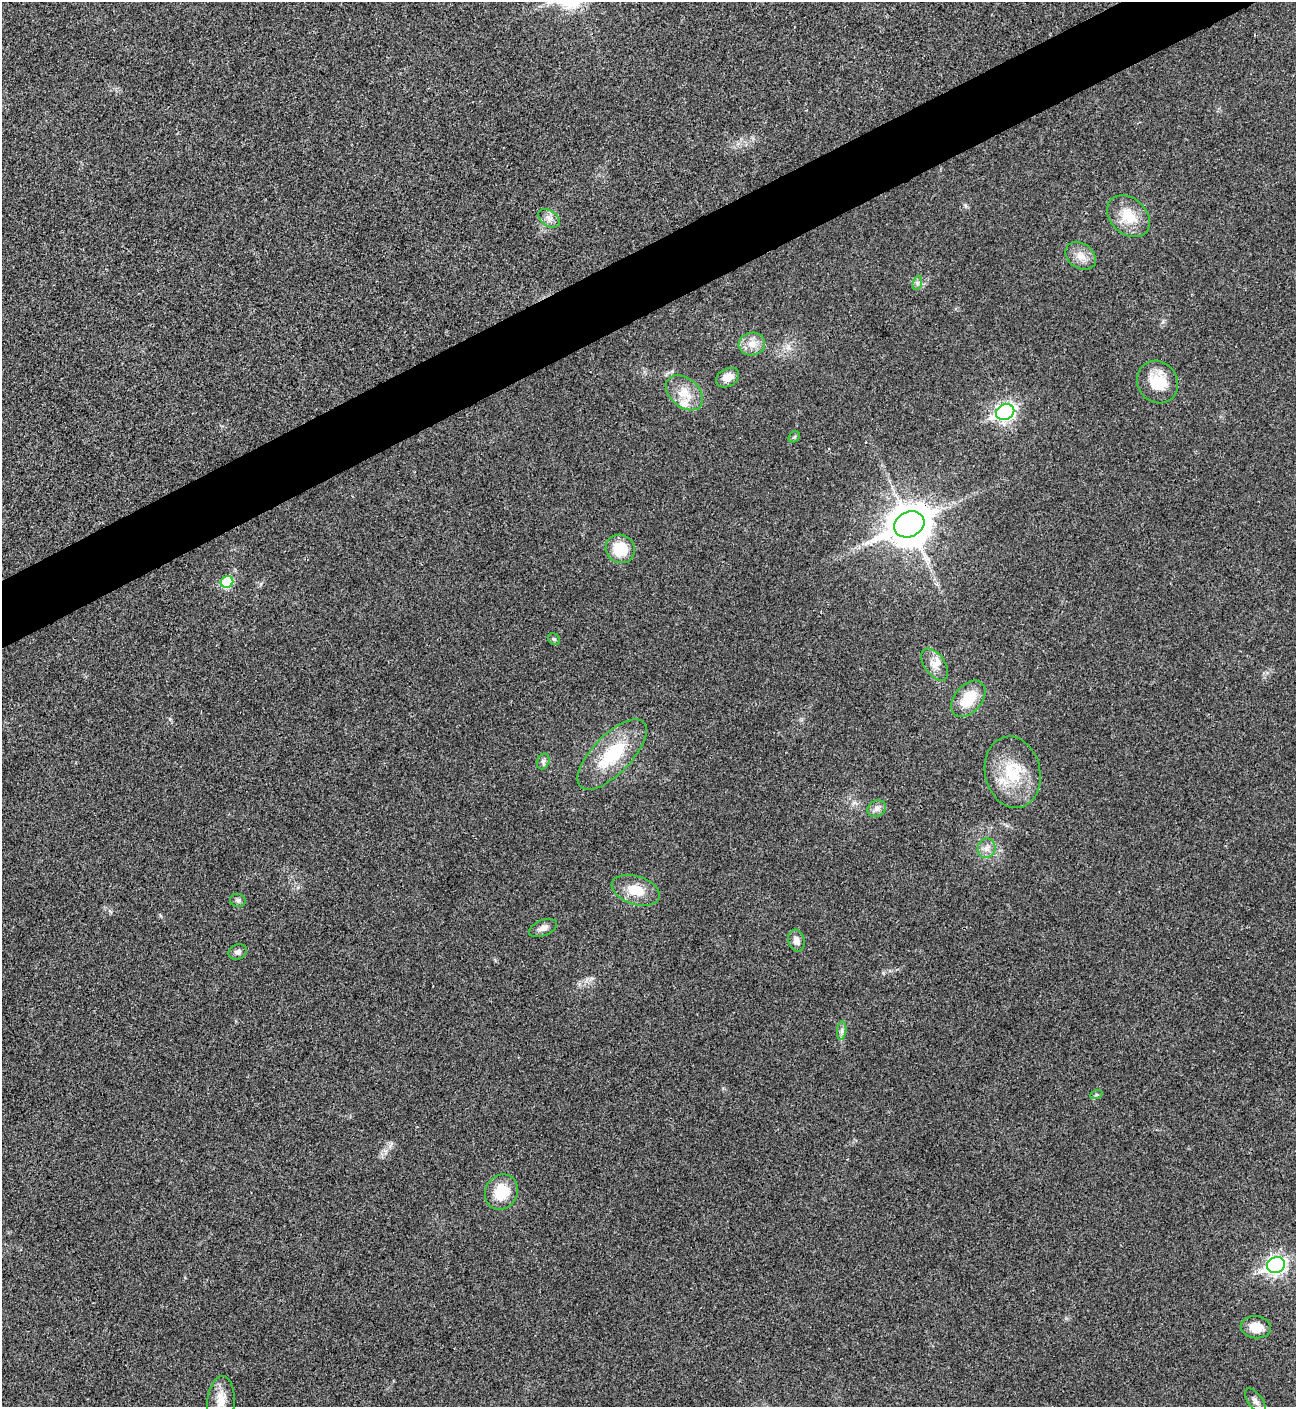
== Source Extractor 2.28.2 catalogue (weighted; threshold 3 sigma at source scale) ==
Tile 10 of 4 x 4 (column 2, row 3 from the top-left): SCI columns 1582-2875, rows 1409-2813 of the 5618 x 5630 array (HDU 1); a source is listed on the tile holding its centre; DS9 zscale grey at full resolution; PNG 1298 x 1409 px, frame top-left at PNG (2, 2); each listed source drawn as its Kron ellipse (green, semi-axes under 4 px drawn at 4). Shown black and unused: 4% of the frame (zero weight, under 3 of 4 exposures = <1% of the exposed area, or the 3 px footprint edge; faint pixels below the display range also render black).
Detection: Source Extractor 2.28.2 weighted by HDU 2 'WHT'; one run over the whole footprint, this tile lists its part. Background 0.0196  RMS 0.0055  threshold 0.0249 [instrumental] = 3 sigma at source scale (4.5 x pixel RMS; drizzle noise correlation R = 1.50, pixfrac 1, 0.05/0.05 arcsec/px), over >= 5 px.
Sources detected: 34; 1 inside a brighter listed object's ellipse — not listed separately; the other 33 listed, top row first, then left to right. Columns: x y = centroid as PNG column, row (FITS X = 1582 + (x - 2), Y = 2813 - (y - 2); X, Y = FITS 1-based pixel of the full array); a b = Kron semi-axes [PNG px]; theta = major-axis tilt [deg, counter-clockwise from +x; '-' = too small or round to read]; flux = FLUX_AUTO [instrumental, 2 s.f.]
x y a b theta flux
1128 216 24 18 -43 15
549 218 12 7 -36 3.3
1081 256 16 12 -34 6.2
917 283 7 4 71 1.3
752 344 13 11 9 6.6
728 378 12 9 29 6
1158 382 22 20 -54 17
684 393 21 14 -40 11
1005 412 9 7 26 180
794 437 6 5 - 0.89
909 524 15 12 27 1500
620 549 15 14 - 18
227 582 6 6 - 29
554 639 7 5 -44 1
935 665 18 10 -55 6
968 699 21 13 49 17
612 754 45 19 46 33
543 761 8 6 69 1.6
1013 772 36 27 -78 28
877 809 10 8 32 2.7
987 848 10 9 - 3.5
636 890 25 14 -18 12
238 900 8 6 -17 1.6
543 928 15 8 21 3.3
796 941 11 8 -73 3.9
238 952 9 7 19 2.2
842 1031 9 4 82 1.7
1096 1095 6 4 19 0.79
501 1192 18 16 60 17
1276 1265 9 7 25 200
1256 1327 15 11 -7 9.4
1255 1401 14 7 -53 2.6
221 1403 26 13 87 11
Overlapping masked pixels (flux is a lower limit): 1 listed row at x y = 909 524
Isophote crosses this tile's border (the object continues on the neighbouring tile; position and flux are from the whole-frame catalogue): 1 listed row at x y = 221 1403
Unlisted compact peaks at least as high as the median listed source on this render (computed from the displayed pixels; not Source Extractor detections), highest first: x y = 965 205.